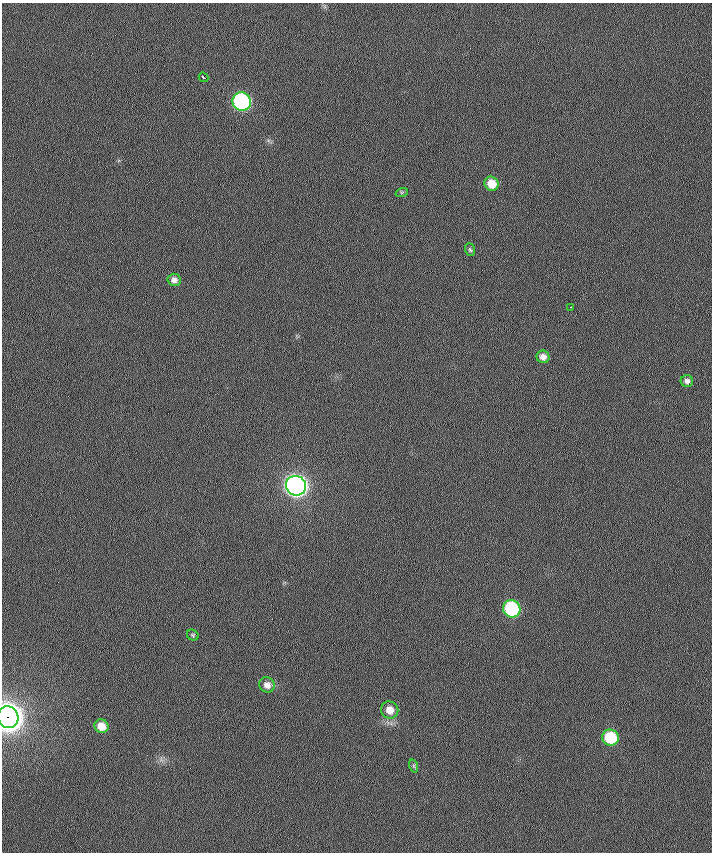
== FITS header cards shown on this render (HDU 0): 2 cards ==
NAXIS1  =                  710 /
NAXIS2  =                  850 /

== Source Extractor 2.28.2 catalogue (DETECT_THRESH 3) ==
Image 710 x 850 px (HDU 0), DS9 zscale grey, 1 PNG px = 1 image px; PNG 714 x 854 px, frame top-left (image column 1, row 850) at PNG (2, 3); each listed source drawn as its Kron ellipse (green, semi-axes under 4 px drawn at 4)
Background 0.828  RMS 6.7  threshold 20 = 3 sigma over >= 5 px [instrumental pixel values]
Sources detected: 18; all 18 listed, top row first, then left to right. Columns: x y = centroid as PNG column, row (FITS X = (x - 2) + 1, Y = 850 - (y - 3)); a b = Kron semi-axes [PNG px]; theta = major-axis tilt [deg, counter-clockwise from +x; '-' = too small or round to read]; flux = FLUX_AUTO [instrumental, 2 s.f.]
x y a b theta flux
203 77 5 3 - 2300
242 102 9 9 - 110000
491 184 7 7 - 7000
402 192 6 4 18 550
470 250 7 5 -72 700
174 280 6 6 - 2000
571 307 3 2 - 1200
543 357 6 6 - 2400
687 381 6 6 - 1500
296 486 10 9 - 330000
512 609 9 8 - 52000
193 635 6 5 - 690
267 685 8 7 - 2600
390 710 9 8 - 4400
8 717 11 10 - 900000
101 726 7 6 - 5600
610 738 8 8 - 23000
414 766 7 4 -72 650
At the frame edge (FLAGS 8, measured only in part): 1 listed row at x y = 8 717